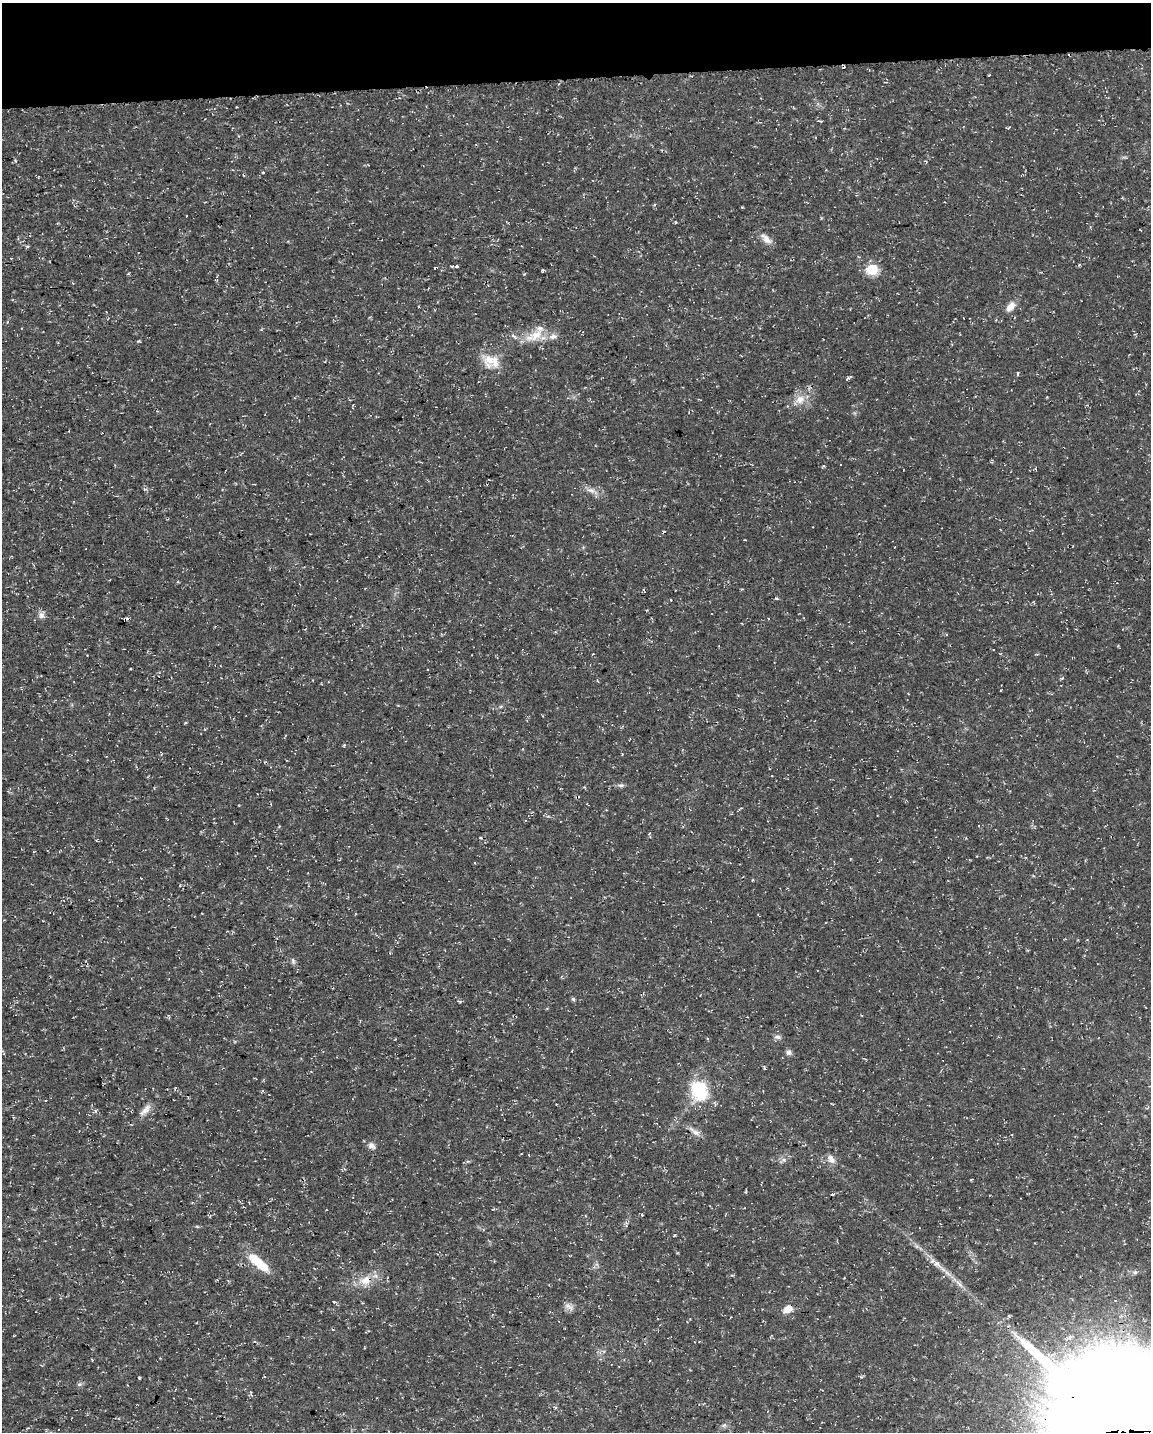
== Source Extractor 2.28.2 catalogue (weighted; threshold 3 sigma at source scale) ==
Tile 3 of 4 x 3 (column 3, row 1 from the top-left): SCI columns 2300-3448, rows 2917-4346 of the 4598 x 4353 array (HDU 1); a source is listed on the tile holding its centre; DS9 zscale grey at full resolution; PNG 1153 x 1434 px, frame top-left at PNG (2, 3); no overlay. Shown black and unused: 5% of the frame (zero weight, under 3 of 4 exposures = <1% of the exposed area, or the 3 px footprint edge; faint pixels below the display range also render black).
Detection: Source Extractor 2.28.2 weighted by HDU 2 'WHT'; one run over the whole footprint, this tile lists its part. Background 0.0193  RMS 0.0025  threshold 0.0111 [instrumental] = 3 sigma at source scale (4.5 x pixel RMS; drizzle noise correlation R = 1.50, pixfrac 1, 0.0396/0.0396 arcsec/px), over >= 5 px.
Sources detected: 67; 1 inside a brighter object's white glare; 11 cosmic-ray / hot-pixel residue — not listed; the other 55 listed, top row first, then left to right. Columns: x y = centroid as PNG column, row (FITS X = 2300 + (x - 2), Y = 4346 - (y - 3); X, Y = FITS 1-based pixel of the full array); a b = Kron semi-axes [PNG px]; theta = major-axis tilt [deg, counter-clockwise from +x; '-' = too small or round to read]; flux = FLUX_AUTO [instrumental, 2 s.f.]
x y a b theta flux
820 121 7 2 -10 0.25
263 172 4 3 - 0.18
243 175 3 2 - 0.17
654 205 4 3 - 0.37
742 207 3 3 - 0.2
186 216 3 2 - 0.14
675 222 4 3 - 0.23
766 239 16 8 -44 1.9
457 266 4 3 - 0.83
872 269 6 6 - 17
543 270 4 3 - 0.3
128 274 4 3 - 0.23
1010 306 12 7 53 2.2
536 335 23 13 35 4.8
513 336 10 4 -41 0.71
553 336 13 8 11 1.6
489 359 21 13 -49 4.6
1017 374 5 3 - 0.25
849 378 9 3 31 0.32
800 399 16 12 23 3
145 489 6 3 16 0.3
591 491 14 5 -10 1.3
745 540 3 2 - 0.18
776 598 6 3 -30 0.3
671 600 2 2 - 0.27
41 615 8 8 - 1
1062 678 6 3 44 0.3
1000 690 3 2 - 0.21
344 745 4 3 - 0.25
621 785 9 5 7 0.62
740 808 8 2 21 0.26
293 961 8 5 -81 0.6
573 999 5 4 - 0.44
778 1037 10 6 -15 0.8
789 1052 7 7 - 0.85
699 1091 26 20 -69 12
145 1110 19 7 46 1.9
696 1132 13 7 -14 1.3
372 1146 13 8 -37 1.2
831 1159 13 8 -60 1.5
971 1180 3 3 - 0.27
746 1192 3 2 - 0.47
257 1261 27 11 -40 6.2
938 1264 21 6 -45 2.4
1135 1272 6 6 - 0.55
365 1280 15 11 15 3.6
959 1284 16 3 -45 1.3
334 1302 4 3 - 0.39
569 1307 16 7 -39 1.3
788 1309 12 8 36 2.2
1009 1316 5 4 - 0.28
139 1378 3 3 - 0.53
79 1384 6 5 - 0.51
724 1425 6 5 - 0.52
1123 1432 49 45 -60 9300
Overlapping masked pixels (flux is a lower limit): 3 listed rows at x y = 365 1280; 788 1309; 1123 1432
Isophote crosses this tile's border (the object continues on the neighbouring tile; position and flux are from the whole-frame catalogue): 1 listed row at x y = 1123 1432
Unlisted compact peaks at least as high as the median listed source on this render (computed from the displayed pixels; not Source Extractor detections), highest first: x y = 138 341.